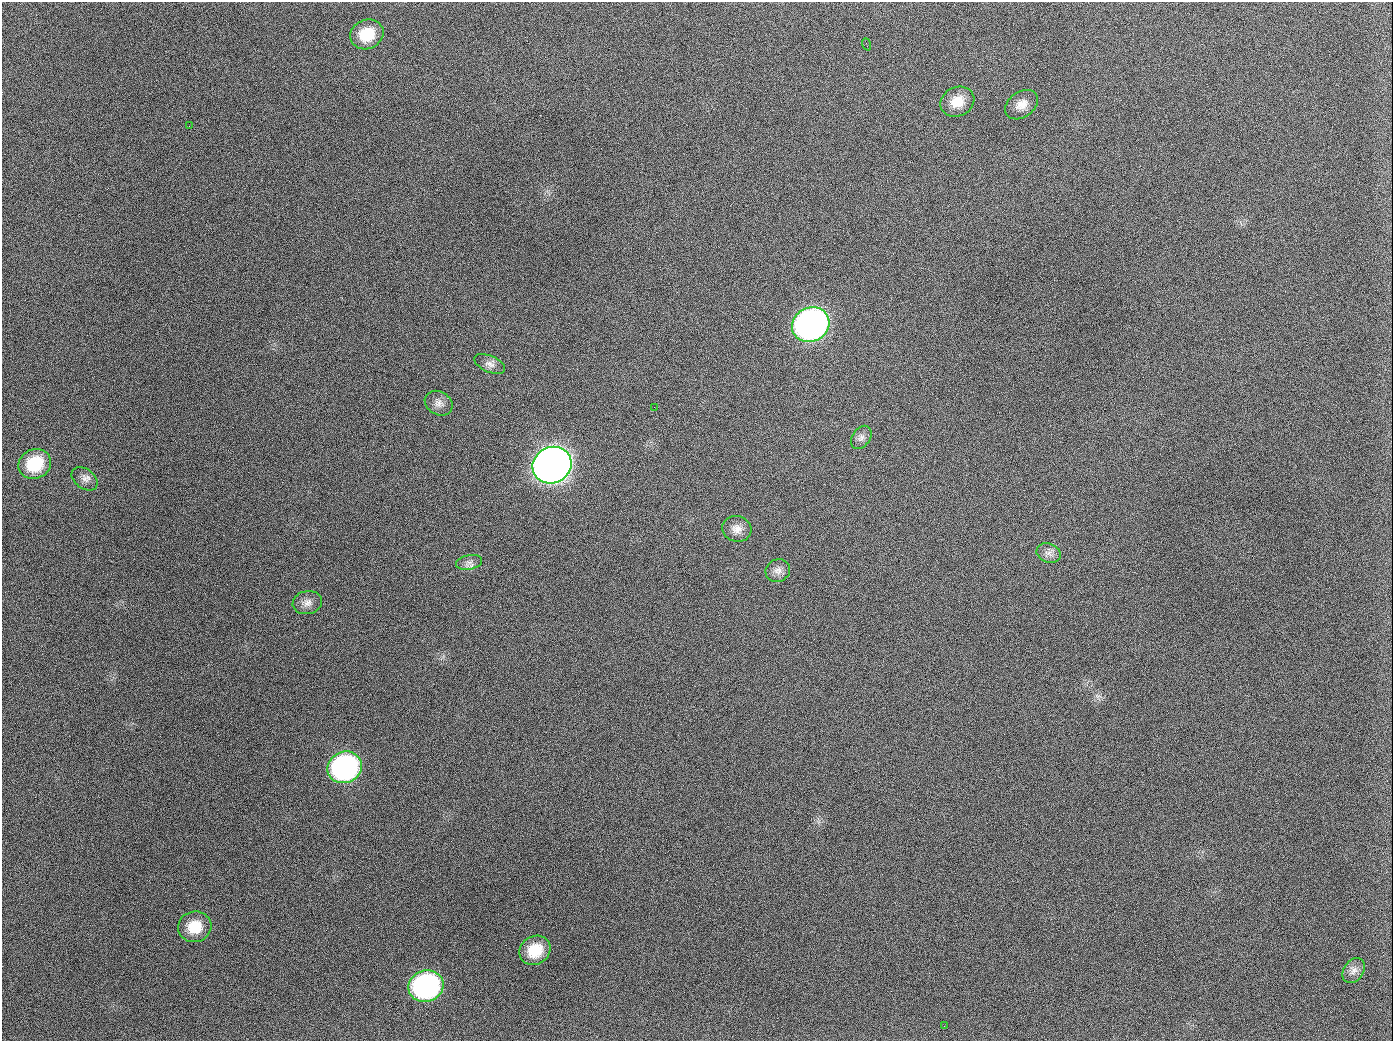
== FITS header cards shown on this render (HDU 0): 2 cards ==
NAXIS1  =                 1391
NAXIS2  =                 1039

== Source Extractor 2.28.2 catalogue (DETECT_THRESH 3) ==
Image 1391 x 1039 px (HDU 0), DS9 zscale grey, 1 PNG px = 1 image px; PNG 1395 x 1043 px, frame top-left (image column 1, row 1039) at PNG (2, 2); each listed source drawn as its Kron ellipse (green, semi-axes under 4 px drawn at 4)
Background 1440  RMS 68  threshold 203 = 3 sigma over >= 5 px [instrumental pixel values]
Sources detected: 24; all 24 listed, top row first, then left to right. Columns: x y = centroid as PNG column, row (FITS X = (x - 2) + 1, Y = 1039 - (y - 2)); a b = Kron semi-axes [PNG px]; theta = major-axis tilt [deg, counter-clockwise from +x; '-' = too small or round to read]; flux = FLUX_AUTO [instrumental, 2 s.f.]
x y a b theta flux
367 34 17 14 23 1.4e+05
867 44 6 2 -69 4.1e+03
957 102 17 14 26 8.3e+04
1022 105 18 12 35 5.2e+04
189 126 2 2 - 7.1e+03
811 325 19 17 26 2.4e+06
490 364 16 8 -24 2.8e+04
439 403 15 11 -31 3.4e+04
654 407 3 2 - 3.7e+03
861 437 13 9 55 2.4e+04
35 464 17 14 24 1.9e+05
552 465 20 18 28 5.6e+06
84 479 14 9 -36 2.8e+04
737 529 14 12 -16 4.2e+04
1049 553 12 9 -21 2.9e+04
469 562 13 7 12 2.4e+04
778 571 12 11 - 3.1e+04
307 603 15 11 10 3.3e+04
345 767 17 15 23 1.1e+06
195 927 17 15 16 1.2e+05
535 950 16 14 33 1.2e+05
1354 970 14 10 56 3.0e+04
426 986 18 15 18 1.0e+06
944 1026 2 2 - 5.4e+03